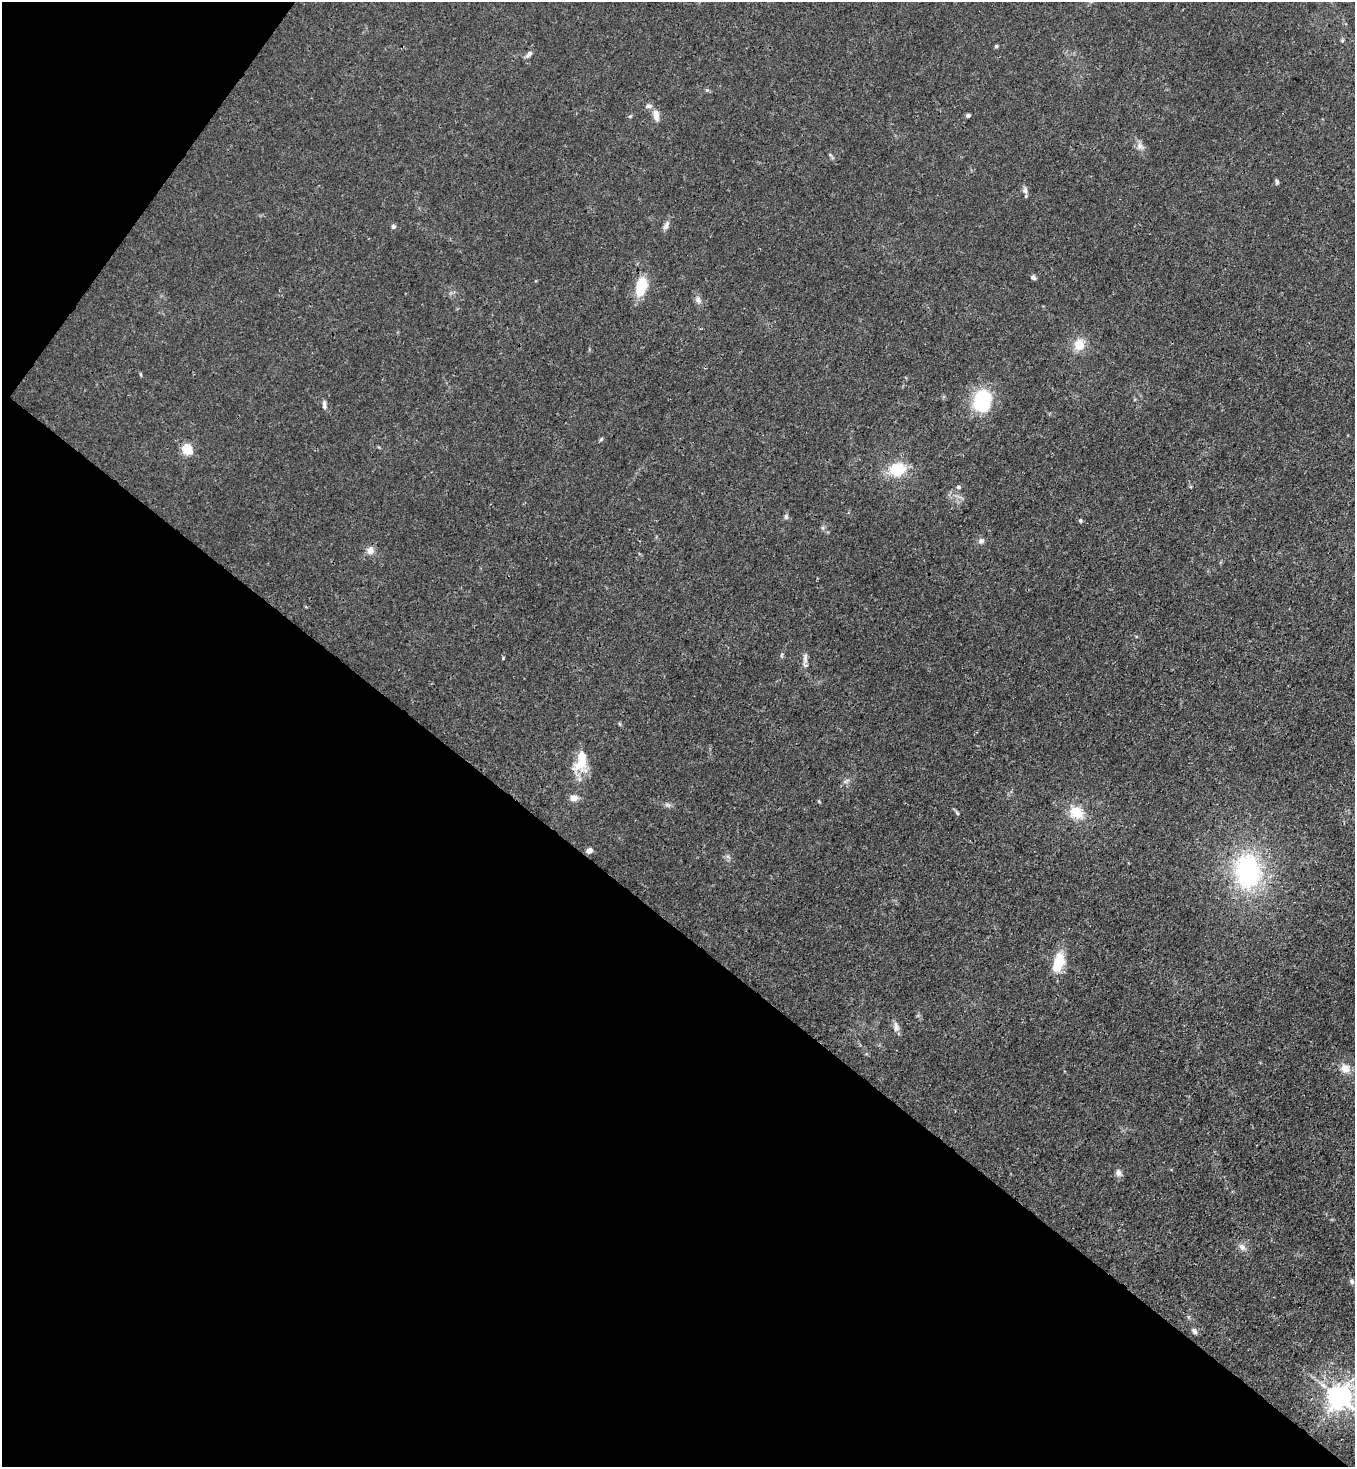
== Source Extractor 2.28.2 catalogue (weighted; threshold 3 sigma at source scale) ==
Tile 9 of 4 x 4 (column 1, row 3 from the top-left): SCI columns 227-1579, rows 1525-2989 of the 6004 x 5981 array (HDU 1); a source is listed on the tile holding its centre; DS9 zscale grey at full resolution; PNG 1357 x 1469 px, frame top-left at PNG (2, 2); no overlay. Shown black and unused: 40% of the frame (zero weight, under 3 of 4 exposures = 7% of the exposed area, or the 3 px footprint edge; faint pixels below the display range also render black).
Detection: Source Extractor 2.28.2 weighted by HDU 2 'WHT'; one run over the whole footprint, this tile lists its part. Background 0.0199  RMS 0.0026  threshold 0.0119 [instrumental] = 3 sigma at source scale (4.5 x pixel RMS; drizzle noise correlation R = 1.50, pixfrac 1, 0.05/0.05 arcsec/px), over >= 5 px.
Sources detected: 47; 1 cosmic-ray / hot-pixel residue — not listed; the other 46 listed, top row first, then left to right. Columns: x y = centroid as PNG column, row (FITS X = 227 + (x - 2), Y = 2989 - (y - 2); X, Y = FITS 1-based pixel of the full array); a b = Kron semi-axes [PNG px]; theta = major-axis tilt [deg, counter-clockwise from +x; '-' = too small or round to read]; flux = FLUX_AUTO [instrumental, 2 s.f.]
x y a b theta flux
996 46 5 4 - 0.41
529 54 11 5 46 0.9
648 106 9 6 7 0.83
656 115 13 7 -82 2.5
968 115 6 4 19 0.57
630 116 6 3 18 0.32
1140 146 11 9 -43 1.5
1277 182 6 5 - 0.58
1025 190 9 6 89 0.95
666 225 12 7 64 1.2
393 226 5 5 - 0.68
1033 277 6 5 - 0.72
641 286 20 11 72 8.9
698 300 10 8 -66 1.2
1079 345 13 12 - 4.3
140 374 6 3 -71 0.29
982 401 27 21 82 15
324 405 11 5 -83 0.93
601 439 7 4 45 0.37
187 449 7 6 - 11
897 470 19 15 5 9
958 487 6 5 - 0.49
786 516 7 5 90 0.61
1080 520 5 4 - 0.53
981 541 8 7 - 0.88
370 551 10 10 - 1.7
503 658 4 3 - 0.33
805 658 16 6 87 1.3
620 724 6 4 -70 0.31
581 761 31 15 80 7.3
846 781 10 4 35 0.77
574 798 11 8 2 1.6
819 801 6 3 -54 0.28
668 805 8 5 -24 0.72
957 813 8 4 -54 0.44
1076 813 18 14 -29 6
589 850 6 5 - 1.5
1247 871 39 28 -84 39
1058 962 17 9 71 10
896 1027 13 8 -82 1.4
1345 1068 12 11 - 2.7
1118 1173 9 8 - 1.2
1242 1247 11 8 -45 1.4
1352 1281 7 5 -87 0.62
1194 1331 9 6 -55 0.79
1339 1397 8 8 - 280
Overlapping masked pixels (flux is a lower limit): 1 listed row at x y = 581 761
Isophote crosses this tile's border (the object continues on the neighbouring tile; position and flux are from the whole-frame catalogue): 1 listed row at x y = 1339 1397